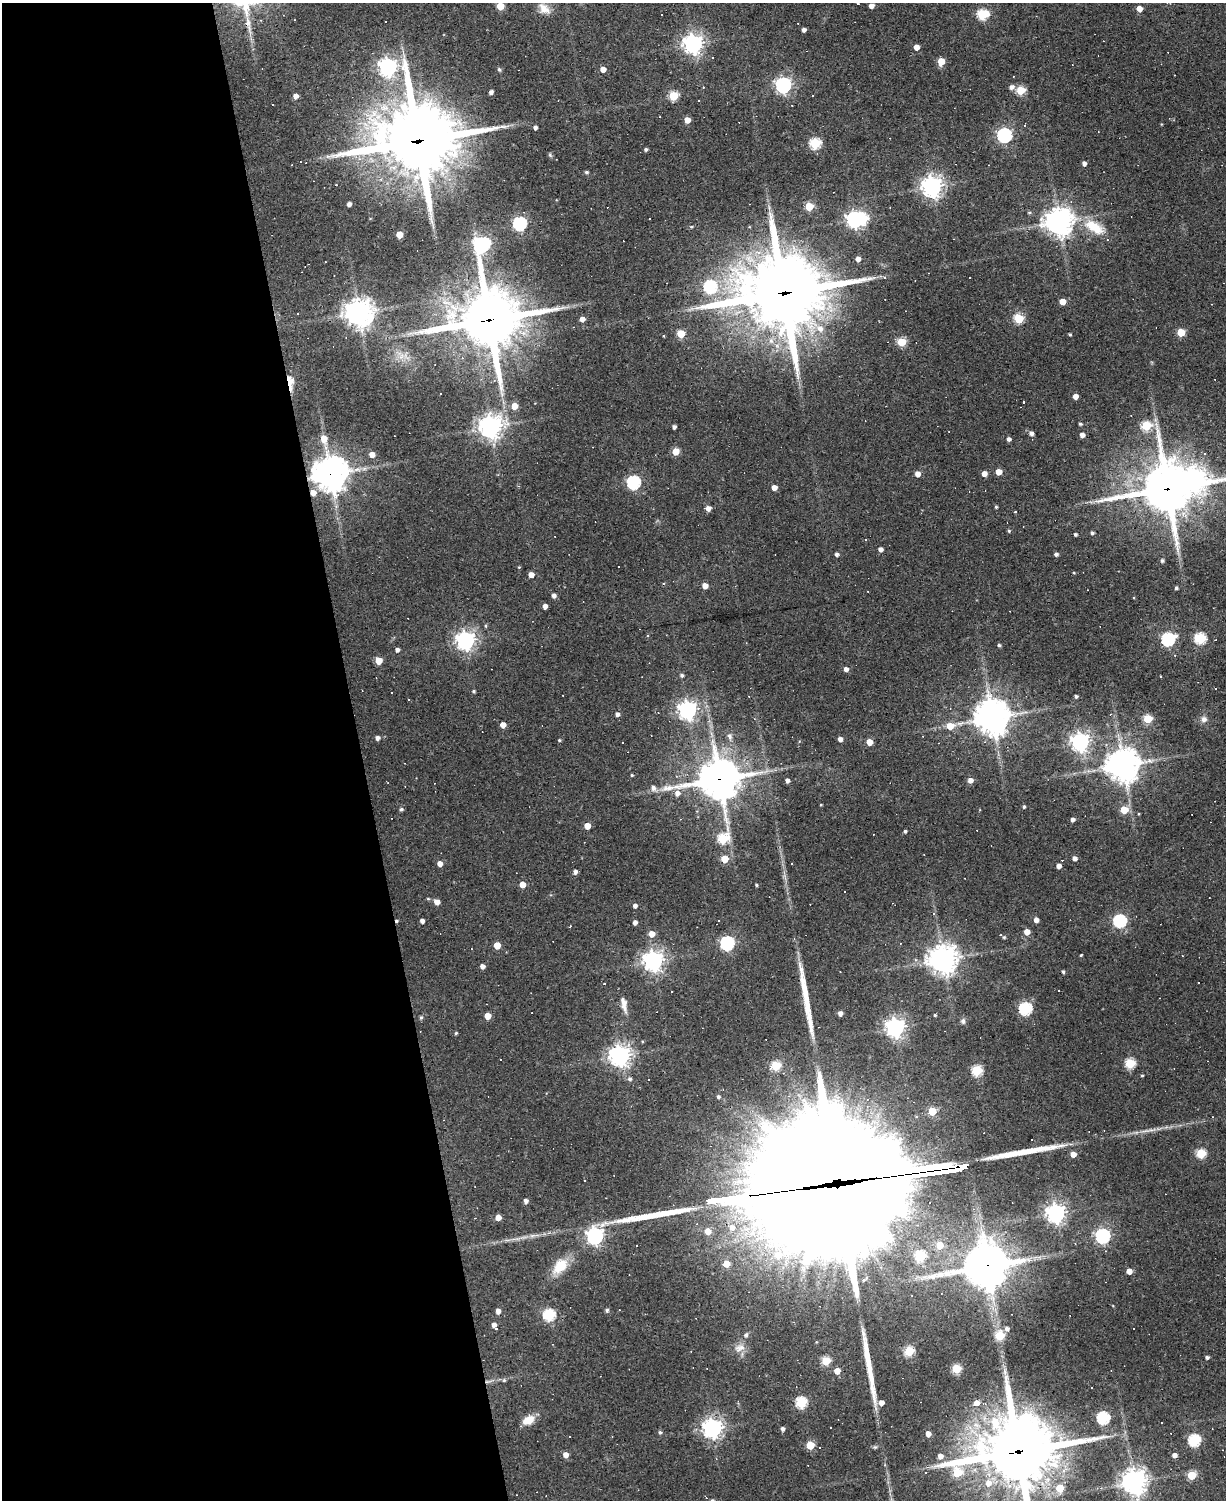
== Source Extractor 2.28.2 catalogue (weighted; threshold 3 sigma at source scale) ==
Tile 5 of 4 x 3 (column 1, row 2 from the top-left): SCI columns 1-1224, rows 1630-3127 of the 4895 x 4870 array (HDU 1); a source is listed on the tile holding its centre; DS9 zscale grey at full resolution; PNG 1228 x 1502 px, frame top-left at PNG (2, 3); no overlay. Shown black and unused: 29% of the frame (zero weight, under 2 of 3 exposures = <1% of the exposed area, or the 3 px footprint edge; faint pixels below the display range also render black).
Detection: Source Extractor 2.28.2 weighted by HDU 2 'WHT'; one run over the whole footprint, this tile lists its part. Background 0.0632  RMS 0.0059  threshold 0.0265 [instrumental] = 3 sigma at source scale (4.5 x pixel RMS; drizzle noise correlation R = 1.50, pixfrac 1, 0.05/0.05 arcsec/px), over >= 5 px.
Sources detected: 307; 5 inside a brighter object's white glare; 42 cosmic-ray / hot-pixel residue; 5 long thin detections or spike segments (spike, bleed or trail) — not listed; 1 inside a brighter listed object's ellipse — not listed separately; the other 254 listed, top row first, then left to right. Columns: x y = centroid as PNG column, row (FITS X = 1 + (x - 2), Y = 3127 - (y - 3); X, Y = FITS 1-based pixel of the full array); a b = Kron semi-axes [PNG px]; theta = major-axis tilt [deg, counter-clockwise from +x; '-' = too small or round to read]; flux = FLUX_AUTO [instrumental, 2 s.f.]
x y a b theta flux
858 4 3 2 - 0.75
500 6 5 5 - 15
871 6 4 4 - 3.3
544 9 17 11 -42 5.8
1139 9 5 4 - 6
983 14 6 5 - 49
385 21 3 3 - 1.5
248 23 20 7 -79 5.6
804 30 4 4 - 2.4
693 44 7 7 - 360
916 47 4 4 - 5.6
712 57 3 2 - 0.7
941 61 5 5 - 10
388 67 7 7 - 270
499 69 6 4 -62 0.92
603 69 4 4 - 5.1
783 85 6 6 - 190
1011 87 6 5 - 2.7
1021 90 5 5 - 28
491 92 4 4 - 2.1
295 96 4 4 - 3.3
673 96 5 5 - 30
812 96 3 2 - 0.54
699 101 3 2 - 0.56
687 120 4 4 - 6.9
535 127 4 4 - 1.7
1005 135 6 6 - 140
418 141 29 24 5 5400
815 143 5 5 - 52
646 149 4 4 - 1.1
550 155 7 4 -46 0.9
328 156 7 4 17 1.3
1084 163 4 4 - 2.3
587 172 4 4 - 1.1
932 187 7 7 - 410
349 204 4 4 - 2.3
809 206 5 5 - 22
1029 213 4 4 - 0.81
649 218 3 2 - 0.65
854 219 6 6 - 200
1059 222 9 9 - 670
520 223 6 6 - 93
691 227 4 4 - 0.64
1094 227 31 14 -30 17
399 234 5 5 - 9.8
482 245 10 7 63 190
758 253 6 5 - 3.2
858 259 4 4 - 3.7
710 287 6 6 - 71
782 293 31 24 8 6300
1062 302 5 4 - 7.7
298 313 2 2 - 0.42
359 313 10 9 - 650
582 319 4 4 - 3.7
1019 319 5 5 - 37
488 320 22 19 6 3900
820 328 10 8 -40 4.6
1181 332 5 5 - 19
410 333 9 4 9 2.1
681 334 5 5 - 17
1070 334 3 3 - 0.79
902 342 5 5 - 25
401 356 9 7 68 3.5
290 382 10 4 -85 20
1075 396 4 4 - 4.4
1024 403 3 3 - 2.3
514 406 5 5 - 8.1
1080 424 4 3 - 1
1146 426 5 5 - 38
490 427 8 8 - 490
674 427 4 4 - 1.9
1031 433 5 4 - 2.4
1082 435 4 4 - 3.1
324 439 7 6 - 7.6
1009 439 4 4 - 2
676 451 5 5 - 12
372 454 5 5 - 4.6
1204 454 3 3 - 1.8
999 472 4 4 - 6.9
330 474 11 11 - 1100
918 474 5 4 - 4.5
984 474 5 4 - 4.2
1196 479 11 9 -12 340
633 482 6 6 - 94
774 487 4 4 - 4.4
1167 489 16 16 - 3100
313 493 6 5 - 5.5
996 507 3 3 - 0.7
708 508 5 5 - 3.6
1015 512 3 3 - 1.3
1009 531 5 4 - 0.75
1092 533 4 4 - 1.4
1075 534 3 3 - 1.1
866 539 3 3 - 0.75
880 549 4 4 - 2.5
837 554 4 4 - 1.5
1056 554 4 4 - 1.8
1162 561 4 4 - 1.4
519 567 4 4 - 0.49
1074 573 4 3 - 0.47
531 575 4 4 - 4.7
705 586 4 4 - 4.8
1176 588 3 3 - 1.3
554 596 4 4 - 2.4
545 606 4 4 - 3.4
486 626 5 3 - 0.69
1200 638 6 5 - 55
1168 639 6 6 - 100
1215 640 3 2 - 0.52
465 641 7 7 - 310
999 645 4 3 - 1.1
397 650 4 4 - 1.9
1175 655 4 2 - 0.37
379 661 5 5 - 10
846 669 4 4 - 2.6
682 675 5 5 - 1.3
1161 676 3 2 - 0.76
473 691 4 4 - 0.89
1076 696 4 3 - 1.3
408 699 3 3 - 0.96
687 710 7 7 - 280
617 714 5 4 - 2.3
992 718 11 9 13 1100
1148 719 5 5 - 28
1204 719 8 8 - 2.6
503 725 4 4 - 4.9
950 726 7 6 - 8.1
730 736 9 6 -70 2.2
377 738 4 4 - 2.4
840 739 4 4 - 3
559 740 4 4 - 0.7
870 742 5 4 - 9
1080 742 7 7 - 280
623 743 3 3 - 15
1123 765 11 10 - 940
632 775 4 4 - 0.56
719 779 15 13 11 1600
970 780 5 5 - 3.3
787 781 4 4 - 2.1
653 788 7 6 - 2.5
677 793 6 6 - 3.3
821 804 4 2 - 0.46
1024 807 3 3 - 1
401 809 4 4 - 1.2
1124 810 5 5 - 17
1073 820 4 4 - 2
587 826 4 4 - 7.4
905 831 3 3 - 1.1
723 838 7 6 - 42
1075 858 4 4 - 2.6
725 859 5 5 - 12
440 864 4 4 - 4.1
1059 866 4 4 - 3.3
575 872 5 4 - 2.1
522 885 4 4 - 7.1
756 885 4 3 - 0.71
428 899 5 3 - 0.61
437 902 5 4 - 4.5
635 906 4 4 - 2
934 914 5 4 - 0.99
1036 920 4 4 - 3.3
397 921 4 3 - 0.86
422 921 4 4 - 2.4
1120 921 6 6 - 86
635 922 4 4 - 2.2
570 927 3 2 - 1.1
1027 932 4 4 - 6
652 934 5 5 - 6
1004 937 5 4 - 0.64
727 943 6 6 - 100
497 945 5 5 - 10
1081 955 4 2 - 0.71
943 959 10 9 - 630
653 961 7 7 - 330
482 966 4 4 - 2.7
1063 972 4 3 - 0.95
1199 983 3 2 - 0.58
604 984 3 3 - 1.3
1058 990 3 2 - 0.52
624 1004 22 7 -78 4.7
1025 1009 6 6 - 75
840 1013 4 4 - 3.1
935 1015 4 3 - 0.68
488 1016 5 4 - 9.1
421 1017 6 4 74 1
963 1021 8 6 -78 1.6
895 1028 7 7 - 320
456 1033 4 4 - 0.72
620 1056 7 7 - 430
1130 1063 5 5 - 39
776 1066 5 5 - 33
977 1070 5 5 - 47
1142 1075 3 3 - 0.64
630 1079 5 5 - 1.5
648 1080 3 3 - 1.8
718 1097 5 5 - 1.6
867 1099 4 4 - 0.76
932 1111 5 5 - 19
1201 1153 5 5 - 32
1073 1154 4 4 - 5.2
841 1184 169 34 8 61000
526 1201 4 4 - 2.1
1056 1213 7 7 - 320
498 1217 4 4 - 5.8
807 1226 8 7 - 430
732 1227 8 8 - 4
708 1231 5 5 - 6.5
595 1236 7 6 - 220
1103 1236 6 6 - 130
940 1245 6 6 - 11
778 1255 9 8 - 8.3
921 1256 6 6 - 35
726 1264 5 5 - 9
560 1266 24 14 48 13
988 1266 11 6 6 1500
1129 1271 4 4 - 5.1
865 1279 11 4 37 1.3
607 1310 4 4 - 1.2
498 1311 4 4 - 3.3
549 1315 6 6 - 64
494 1325 4 4 - 3
496 1329 3 3 - 1.3
1007 1329 5 5 - 2.3
746 1335 6 5 - 1.3
1000 1336 5 5 - 26
739 1348 16 10 15 5.1
909 1351 5 5 - 35
1207 1357 4 3 - 1.5
826 1361 5 5 - 26
956 1369 5 5 - 32
837 1371 5 4 - 6.3
504 1380 5 5 - 0.86
487 1381 7 4 19 1.4
801 1402 6 5 - 51
881 1403 5 5 - 3.3
976 1403 6 6 - 4.5
1103 1418 6 6 - 75
528 1420 13 9 26 8.3
712 1428 7 7 - 330
830 1428 2 2 - 0.51
782 1429 4 4 - 1.9
660 1432 4 4 - 1.2
928 1434 4 4 - 4.4
1194 1440 6 6 - 64
810 1445 5 5 - 20
1017 1452 32 22 12 5100
565 1455 5 5 - 4
1174 1455 4 4 - 2.7
940 1456 5 5 - 3.7
1192 1475 5 5 - 24
1134 1482 8 8 - 570
988 1483 8 8 - 6.4
1060 1488 5 5 - 15
705 1497 5 3 - 0.6
Overlapping masked pixels (flux is a lower limit): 14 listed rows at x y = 248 23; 418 141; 782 293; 488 320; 290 382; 330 474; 1167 489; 313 493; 719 779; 397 921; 841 1184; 988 1266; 487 1381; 1017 1452
Isophote crosses this tile's border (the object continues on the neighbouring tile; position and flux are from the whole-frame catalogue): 3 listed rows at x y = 1196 479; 1167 489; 1017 1452